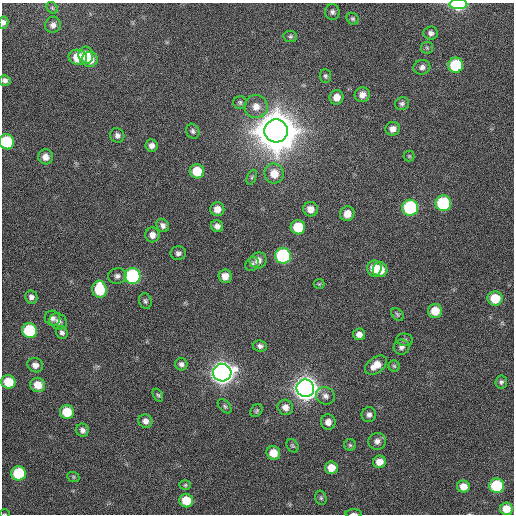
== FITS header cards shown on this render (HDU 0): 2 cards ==
NAXIS1  =                  512 / Axis length
NAXIS2  =                  512 / Axis length

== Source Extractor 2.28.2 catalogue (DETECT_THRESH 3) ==
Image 512 x 512 px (HDU 0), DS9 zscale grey, 1 PNG px = 1 image px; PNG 516 x 516 px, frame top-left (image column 1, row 512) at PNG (2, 3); each listed source drawn as its Kron ellipse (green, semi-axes under 4 px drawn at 4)
Background 96.9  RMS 9.8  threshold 29.4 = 3 sigma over >= 5 px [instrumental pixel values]
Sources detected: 100; all 100 listed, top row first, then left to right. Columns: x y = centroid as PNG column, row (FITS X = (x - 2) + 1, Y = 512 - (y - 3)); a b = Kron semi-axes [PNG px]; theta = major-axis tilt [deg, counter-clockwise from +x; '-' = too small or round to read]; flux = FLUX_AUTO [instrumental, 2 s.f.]
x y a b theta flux
458 4 9 5 0 6.2e+04
52 8 6 5 - 1.1e+03
332 12 8 7 - 2.1e+03
353 19 6 5 - 1.3e+03
3 22 6 5 - 2.2e+03
53 25 8 7 - 3.1e+03
431 33 7 6 - 2.6e+03
290 36 7 5 -9 1.4e+03
427 48 6 5 - 1.1e+03
86 55 8 7 - 1.1e+04
78 57 9 7 -11 1.6e+04
90 59 8 7 - 9.6e+03
456 65 7 7 - 4.1e+04
422 67 8 7 - 2.7e+03
325 76 7 6 - 1.4e+03
5 80 6 5 - 2.1e+03
362 95 8 7 - 4.4e+03
337 97 7 7 - 6.2e+03
240 102 6 6 - 1.4e+03
402 104 7 6 - 1.7e+03
256 107 11 11 - 7.0e+03
393 129 7 6 - 4.1e+03
193 131 8 6 -62 1.8e+03
276 131 11 11 - 3.5e+06
117 135 7 7 - 2.5e+03
7 142 7 7 - 4.2e+04
151 145 6 6 - 3.1e+03
409 156 5 5 - 8.6e+02
45 157 7 7 - 5.0e+03
197 171 7 7 - 1.7e+04
274 174 10 9 - 1.0e+04
252 177 8 4 67 1.2e+03
443 203 8 8 - 5.9e+04
410 208 8 8 - 8.4e+04
217 209 7 7 - 5.7e+03
311 209 7 7 - 5.5e+03
347 214 7 7 - 6.5e+03
163 225 7 6 - 2.6e+03
217 226 6 6 - 3.0e+03
298 227 7 7 - 2.0e+04
152 235 7 7 - 4.3e+03
178 253 8 7 - 2.2e+03
283 256 8 8 - 8.8e+04
258 260 8 8 - 4.7e+03
252 264 7 6 - 1.6e+03
374 268 8 7 - 1.1e+04
380 270 7 7 - 1.1e+04
117 276 9 8 - 2.6e+03
133 276 8 8 - 9.3e+04
225 276 7 6 - 6.2e+03
319 284 5 5 - 8.2e+02
99 289 8 7 - 2.9e+04
31 297 6 6 - 2.6e+03
495 298 7 7 - 1.8e+04
145 301 8 6 -75 1.6e+03
435 311 7 7 - 1.2e+04
397 314 7 5 -46 1.2e+03
52 318 8 7 - 2.5e+03
58 321 9 7 -32 2.9e+03
30 330 7 7 - 4.8e+04
62 333 7 5 -56 1.9e+03
359 334 6 6 - 3.5e+03
405 340 8 6 -9 1.6e+03
260 346 7 5 -8 2.2e+03
401 347 8 7 - 2.7e+03
181 364 6 6 - 2.1e+03
35 365 8 7 - 3.8e+03
376 365 12 7 36 8.4e+03
394 366 5 5 - 1.0e+03
222 373 9 8 - 7.2e+05
8 382 7 6 - 1.6e+04
501 382 6 6 - 1.7e+03
38 385 7 7 - 9.3e+03
305 388 9 8 - 8.2e+05
158 395 7 4 -58 1.1e+03
325 396 10 8 -24 3.2e+03
225 406 8 5 -46 1.3e+03
285 407 8 7 - 4.4e+03
257 411 7 5 53 1.1e+03
67 412 7 7 - 1.8e+04
369 415 7 7 - 2.5e+03
145 421 7 6 - 3.5e+03
328 422 7 7 - 4.5e+03
82 430 6 6 - 2.6e+03
377 441 8 8 - 3.3e+03
350 445 6 5 - 1.2e+03
292 446 7 5 -52 1.1e+03
273 453 7 6 - 1.0e+04
379 462 6 6 - 6.4e+03
331 468 6 6 - 8.5e+03
19 473 7 7 - 3.8e+04
73 477 6 5 - 8.6e+02
185 485 5 4 - 1.0e+03
497 486 7 7 - 4.6e+04
463 487 6 6 - 6.5e+03
321 498 7 5 -75 1.3e+03
186 501 7 6 - 1.5e+04
506 509 6 6 - 1.0e+04
5 514 5 3 - 5.0e+02
354 514 8 2 -1 1.2e+03
At the frame edge (FLAGS 8, measured only in part): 6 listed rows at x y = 458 4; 3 22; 5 80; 7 142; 5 514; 354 514